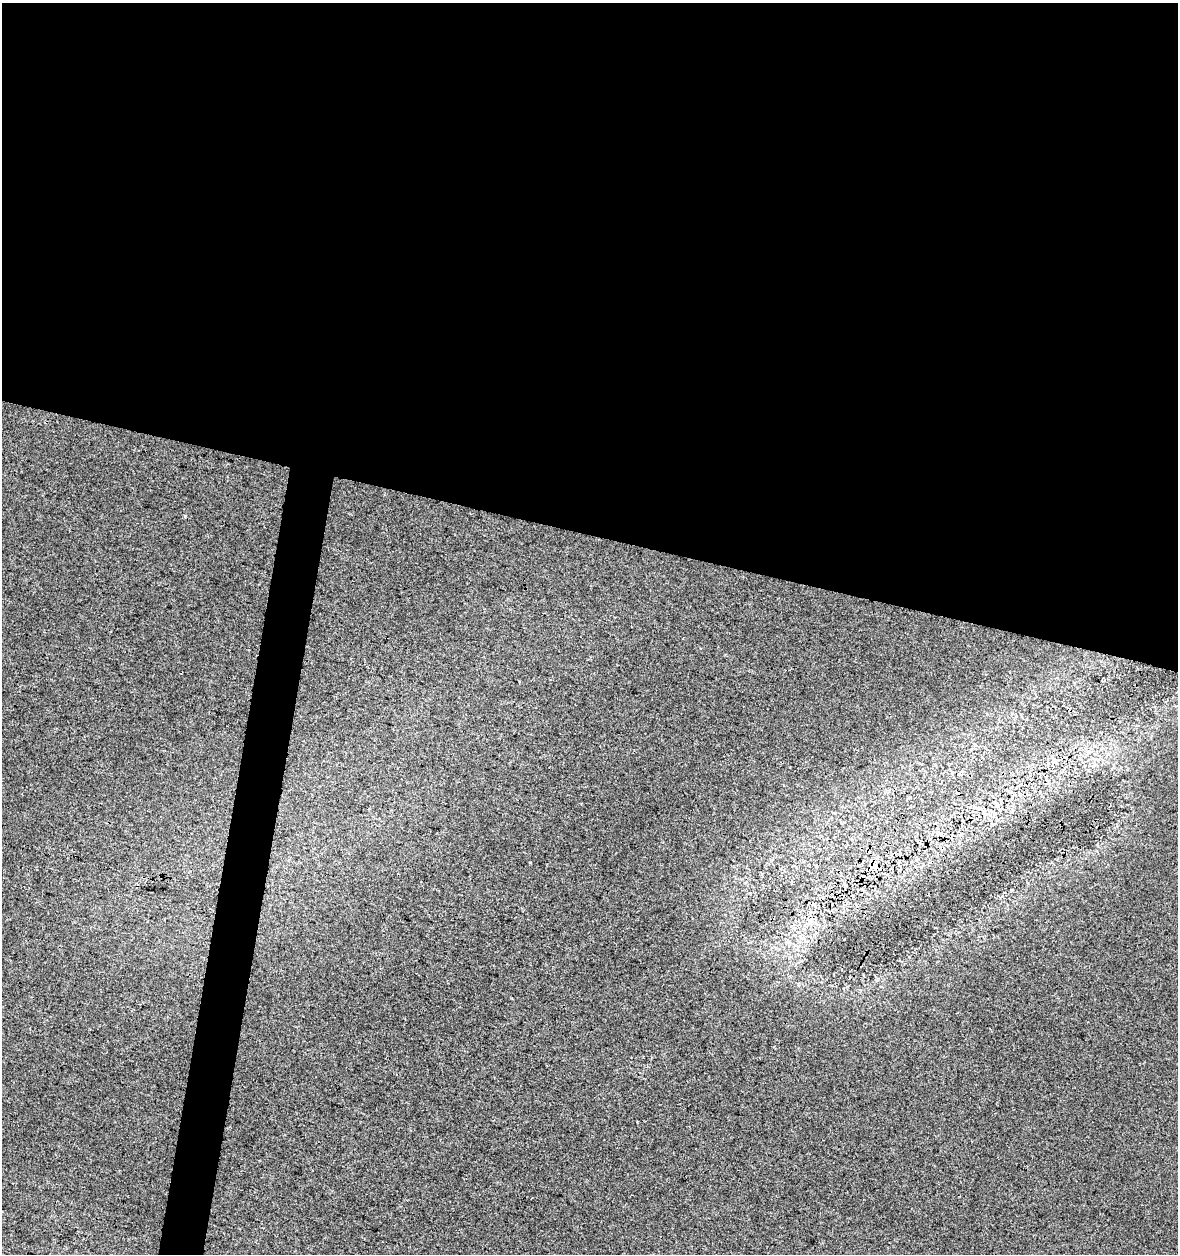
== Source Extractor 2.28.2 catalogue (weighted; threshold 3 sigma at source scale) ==
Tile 3 of 4 x 4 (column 3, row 1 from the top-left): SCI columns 2638-3813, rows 3757-5008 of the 5213 x 5018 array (HDU 1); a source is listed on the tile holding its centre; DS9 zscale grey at full resolution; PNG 1180 x 1256 px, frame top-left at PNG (2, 3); no overlay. Shown black and unused: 45% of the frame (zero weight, under 3 of 4 exposures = <1% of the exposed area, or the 3 px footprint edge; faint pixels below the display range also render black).
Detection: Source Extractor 2.28.2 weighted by HDU 2 'WHT'; one run over the whole footprint, this tile lists its part. Background 0.0176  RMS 0.0039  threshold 0.0177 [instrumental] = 3 sigma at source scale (4.5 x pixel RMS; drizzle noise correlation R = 1.50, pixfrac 1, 0.0396/0.0396 arcsec/px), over >= 5 px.
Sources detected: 4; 2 cosmic-ray / hot-pixel residue — not listed; the other 2 listed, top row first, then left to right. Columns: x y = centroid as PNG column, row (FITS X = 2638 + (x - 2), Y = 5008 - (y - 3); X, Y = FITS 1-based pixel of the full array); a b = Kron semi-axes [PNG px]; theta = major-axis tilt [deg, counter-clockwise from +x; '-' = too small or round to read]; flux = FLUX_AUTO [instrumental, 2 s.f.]
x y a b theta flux
185 516 3 3 - 0.58
996 803 7 4 -36 0.82